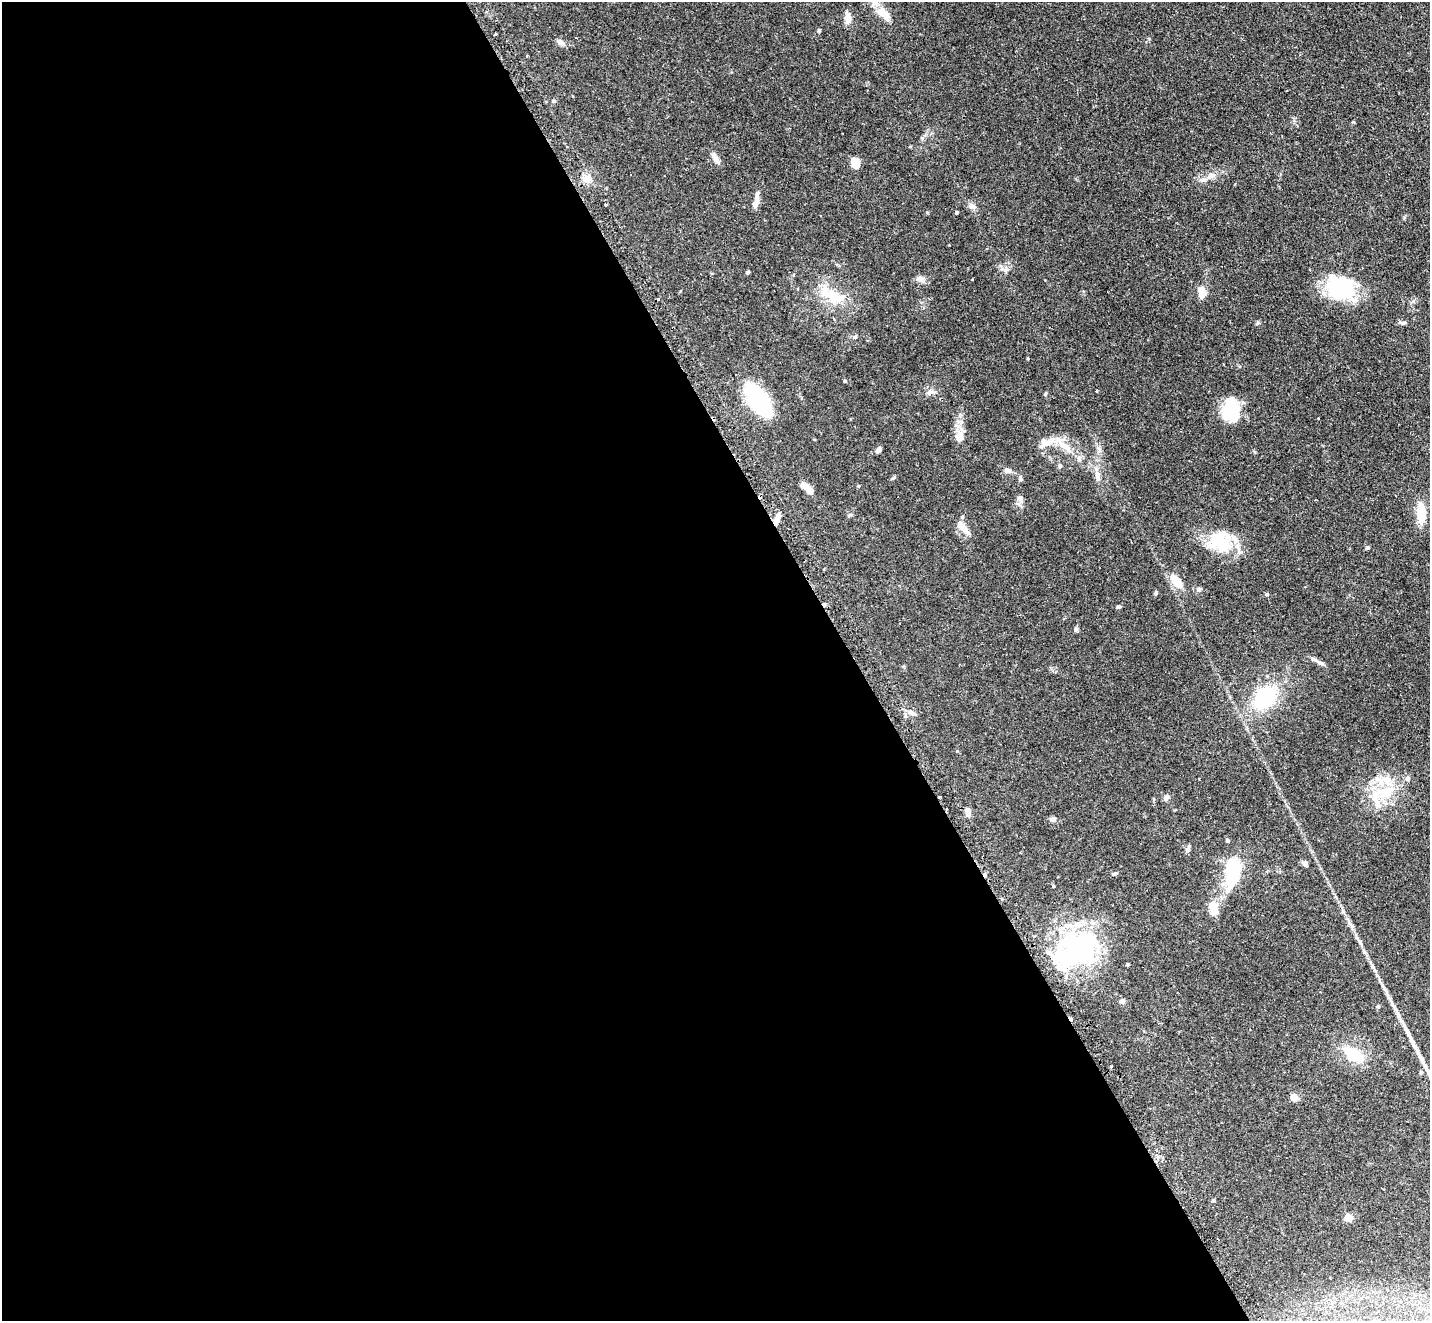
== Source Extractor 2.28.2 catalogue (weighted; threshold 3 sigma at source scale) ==
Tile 9 of 4 x 4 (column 1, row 3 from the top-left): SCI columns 28-1455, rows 1627-2945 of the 5770 x 5755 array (HDU 1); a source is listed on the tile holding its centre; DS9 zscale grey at full resolution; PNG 1432 x 1323 px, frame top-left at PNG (2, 2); no overlay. Shown black and unused: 60% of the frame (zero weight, under 2 of 3 exposures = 3% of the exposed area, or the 3 px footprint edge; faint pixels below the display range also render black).
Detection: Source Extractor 2.28.2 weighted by HDU 2 'WHT'; one run over the whole footprint, this tile lists its part. Background 0.103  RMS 0.0054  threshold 0.0241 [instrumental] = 3 sigma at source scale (4.5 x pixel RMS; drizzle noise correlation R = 1.50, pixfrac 1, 0.05/0.05 arcsec/px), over >= 5 px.
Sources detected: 95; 6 inside a brighter object's white glare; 4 cosmic-ray / hot-pixel residue — not listed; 11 inside a brighter listed object's ellipse — not listed separately; the other 74 listed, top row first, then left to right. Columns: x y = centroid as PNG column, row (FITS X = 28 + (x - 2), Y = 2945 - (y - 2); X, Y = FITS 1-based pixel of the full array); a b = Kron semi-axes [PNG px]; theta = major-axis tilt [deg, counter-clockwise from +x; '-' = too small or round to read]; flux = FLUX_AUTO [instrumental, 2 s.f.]
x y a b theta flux
883 13 22 11 -38 6.9
848 18 11 8 84 4
495 34 3 2 - 0.68
560 42 9 6 -36 2.2
553 101 5 4 - 0.63
715 158 15 6 -58 2.4
854 161 11 9 -20 4.5
1211 176 11 7 28 2.7
586 179 12 9 -16 3.8
757 199 23 5 -89 2.9
606 205 3 2 - 0.51
972 206 10 7 -40 2.1
956 212 3 3 - 0.65
949 245 3 3 - 0.65
748 272 5 4 - 0.83
920 279 10 8 -25 2.4
972 279 3 2 - 0.73
1341 288 31 23 -24 39
1202 293 12 8 -86 5.4
833 296 30 15 -37 14
1403 323 8 5 10 1.2
855 336 6 4 21 0.74
1028 359 4 3 - 0.4
1097 391 3 2 - 0.6
930 392 9 7 28 2
1045 394 6 3 71 0.53
758 400 22 11 -54 110
1231 410 26 19 -88 19
1318 419 3 2 - 0.51
959 437 13 11 87 4.5
1045 442 17 9 -20 5.2
1064 446 27 8 -37 7.6
879 450 7 5 55 1.5
1060 466 5 5 - 0.81
1007 471 7 6 - 2.2
1097 476 16 7 -81 3.3
1020 479 8 4 -82 0.82
807 488 15 6 -43 6
1020 498 7 7 - 1.6
1421 513 20 9 -86 12
778 517 11 7 73 3.3
963 527 20 8 -53 5.4
1220 542 33 23 -48 23
1367 548 5 5 - 0.89
1176 582 16 9 -51 8.8
1155 593 5 4 - 0.75
1267 594 5 4 - 0.62
1118 607 6 4 4 0.74
1076 629 6 6 - 0.89
1320 663 10 5 -24 1.6
1265 698 23 17 47 36
911 713 11 6 -21 2.1
1408 778 7 6 - 1.4
1384 791 28 17 4 18
939 797 3 3 - 2.3
1166 798 8 6 40 1.4
968 812 10 7 -83 2.3
1052 819 7 6 - 1.5
1227 840 5 4 - 0.8
1188 849 10 5 72 1.2
1305 864 7 5 -47 1.9
1232 871 34 13 85 28
1114 874 6 4 20 0.81
1053 886 3 3 - 0.55
1213 908 17 10 -82 6.3
1088 940 50 27 -23 37
1122 1001 7 7 - 1.3
1395 1010 17 5 -63 3.1
1413 1044 26 5 -61 5.3
1353 1054 19 12 -35 19
1111 1067 3 3 - 2
1293 1097 6 5 - 5.8
1213 1200 4 4 - 0.6
1348 1217 9 8 - 4.1
Overlapping masked pixels (flux is a lower limit): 1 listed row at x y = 939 797
Unlisted compact peaks at least as high as the median listed source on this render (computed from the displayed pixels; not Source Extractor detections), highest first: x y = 845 381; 819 30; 1257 323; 858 486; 1149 39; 893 478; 1404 217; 922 138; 850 515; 1352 926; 1255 452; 1343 911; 962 422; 927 212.